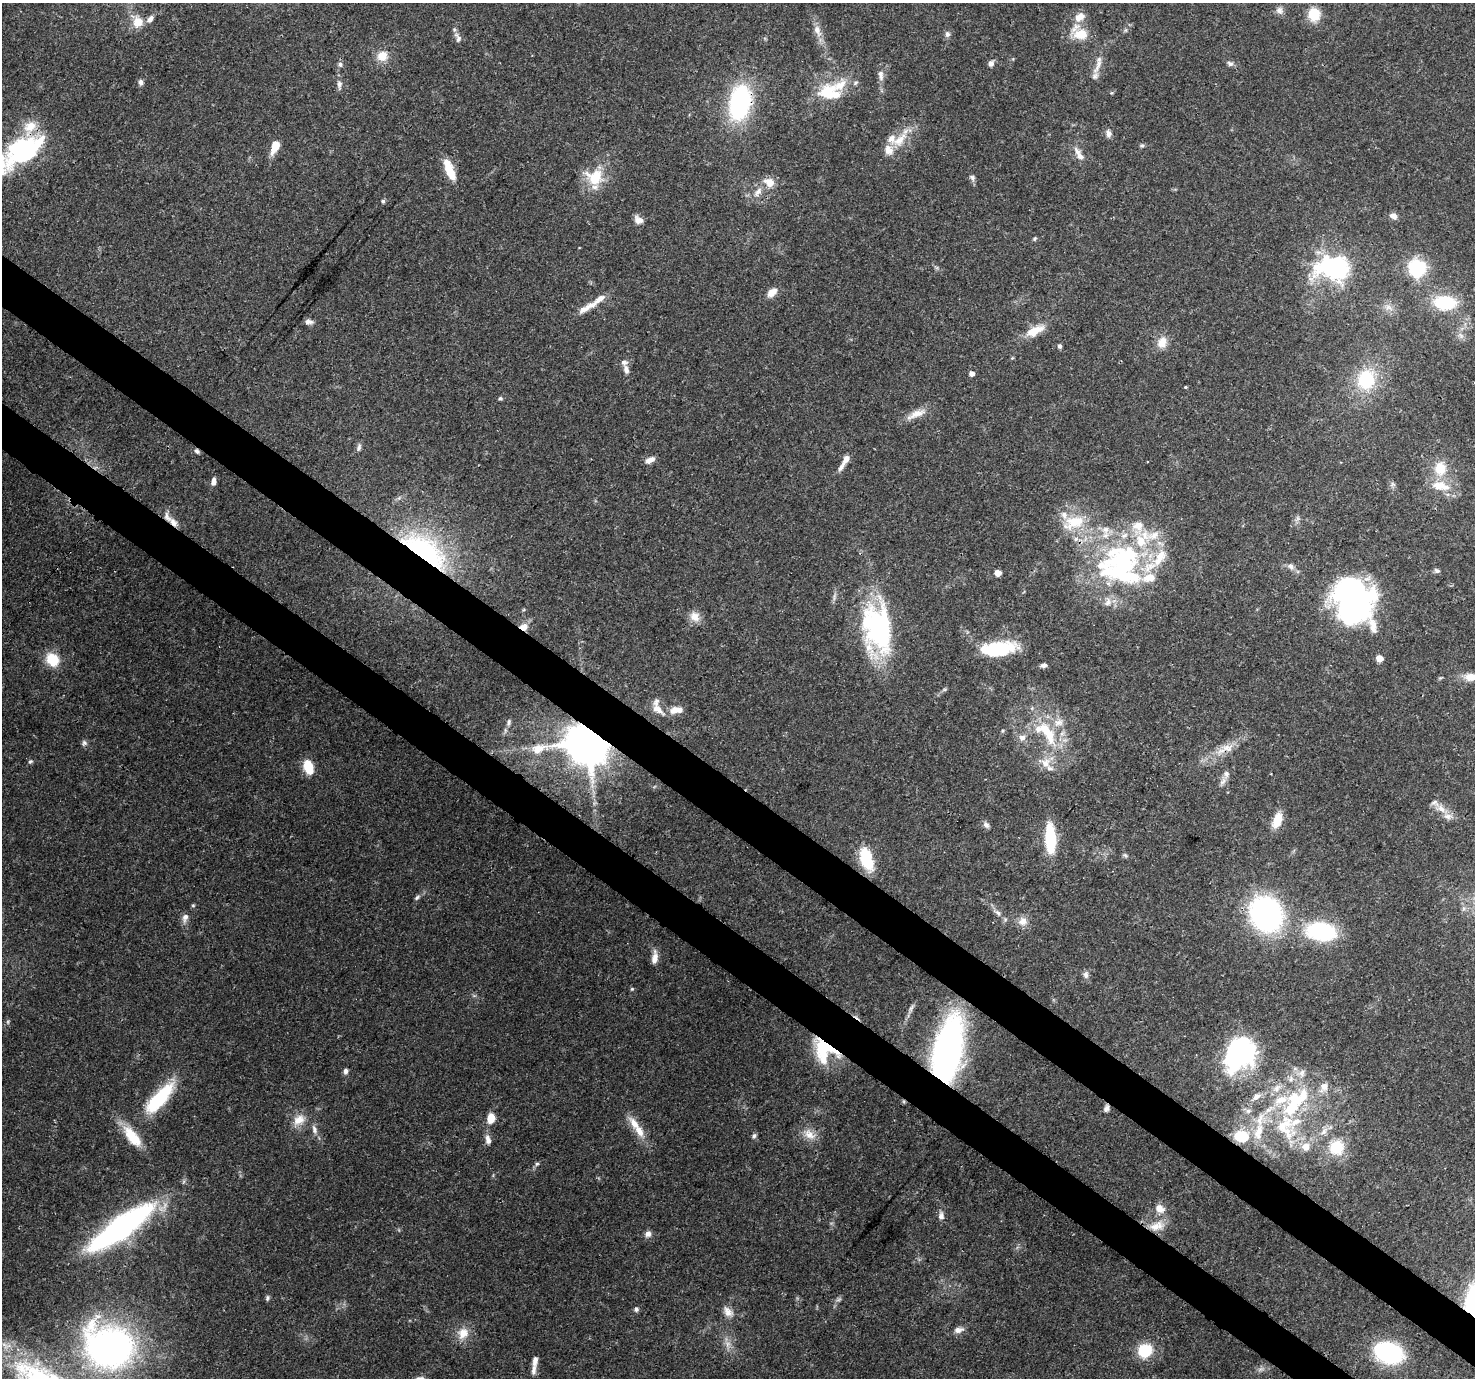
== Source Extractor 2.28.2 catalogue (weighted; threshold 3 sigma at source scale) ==
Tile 6 of 4 x 4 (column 2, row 2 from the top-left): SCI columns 1559-3031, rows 3089-4464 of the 6056 x 6107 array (HDU 1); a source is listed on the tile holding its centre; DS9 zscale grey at full resolution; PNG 1477 x 1380 px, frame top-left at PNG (2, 3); no overlay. Shown black and unused: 7% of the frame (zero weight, under 3 of 4 exposures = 8% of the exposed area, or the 3 px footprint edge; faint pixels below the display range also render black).
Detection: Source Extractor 2.28.2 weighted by HDU 2 'WHT'; one run over the whole footprint, this tile lists its part. Background 0.0865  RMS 0.0036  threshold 0.0162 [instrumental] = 3 sigma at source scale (4.5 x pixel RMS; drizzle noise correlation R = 1.50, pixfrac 1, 0.0396/0.0396 arcsec/px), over >= 5 px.
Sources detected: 200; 2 too faint to see at this stretch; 8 inside a brighter object's white glare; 1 cosmic-ray / hot-pixel residue — not listed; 40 inside a brighter listed object's ellipse — not listed separately; the other 149 listed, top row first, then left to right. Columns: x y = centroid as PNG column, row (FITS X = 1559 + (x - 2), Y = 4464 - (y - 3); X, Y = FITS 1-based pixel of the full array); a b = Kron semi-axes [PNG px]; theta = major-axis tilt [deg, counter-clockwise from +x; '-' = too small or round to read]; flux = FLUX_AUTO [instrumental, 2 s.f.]
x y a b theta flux
1279 10 11 9 -58 1.8
1314 14 14 12 87 8.4
1079 17 15 10 32 4.3
150 19 11 7 57 1.8
138 22 12 11 - 5.6
1126 30 7 4 89 0.57
817 31 19 9 -68 3.5
947 34 8 7 - 1.2
1081 34 21 14 0 7.5
458 38 15 7 -66 1.8
382 56 14 12 37 4.9
340 64 7 6 - 1.1
991 64 7 6 - 1.7
1230 64 9 6 -29 1.1
1098 65 26 7 67 3.7
881 75 16 7 -83 2.4
141 82 7 6 - 1.2
855 83 8 5 45 0.84
339 85 13 6 -89 1.7
829 93 28 18 -10 15
740 103 32 19 80 52
1108 133 10 7 -73 1.6
900 140 26 12 47 7.9
1142 145 6 5 - 0.68
275 147 12 6 66 7.1
24 150 45 23 33 55
1079 154 21 8 -60 3.3
449 170 16 12 -64 5.8
595 177 22 20 -15 13
972 178 8 6 -65 1.1
769 182 13 10 -28 4.4
758 192 15 8 57 2.9
383 201 5 5 - 0.71
1393 216 9 7 -36 2
638 220 11 8 -33 2.2
1035 239 6 4 56 0.5
1333 268 37 26 -3 47
1417 268 7 7 - 120
772 293 13 8 42 3.5
1445 303 21 13 -4 22
1389 307 13 7 -29 2.2
587 308 33 8 29 4.7
309 322 10 6 -4 1.5
1035 331 27 11 26 6.3
1461 336 10 6 -42 1.6
1162 342 16 12 62 4.4
1060 346 5 5 - 0.87
626 369 13 7 -72 2
972 374 4 4 - 2.1
1366 379 19 16 79 21
1474 383 3 2 - 0.35
1185 387 3 3 - 0.5
500 398 5 5 - 0.65
917 414 25 9 19 4.6
359 447 12 6 74 1.2
846 459 14 7 61 2.4
650 460 12 6 24 2.4
1440 469 18 15 -86 8.5
213 482 9 5 80 1.9
1445 487 14 9 -17 4.1
173 522 14 8 -52 3.1
1073 522 34 18 19 14
1138 527 20 16 77 6.7
1153 535 26 10 25 6.4
425 551 64 27 -37 63
1160 557 28 13 58 9.1
1125 565 65 29 -48 55
1290 566 10 7 -29 1.5
1437 571 9 5 -27 0.84
998 573 5 5 - 4.5
1108 602 12 8 62 2.3
1347 611 50 23 -57 48
695 616 14 12 -49 3.7
523 627 10 8 4 3.2
878 628 54 29 -80 67
1001 649 29 14 14 23
1379 658 5 5 - 4.7
52 659 14 11 -47 11
1044 665 7 5 4 1.2
1474 677 36 9 5 9.3
657 709 19 8 -39 3.6
674 710 13 9 30 3.3
508 722 10 6 74 1.3
1046 732 45 19 -49 21
1022 738 9 9 - 2.1
84 743 8 6 89 0.99
588 743 13 12 - 1900
1227 748 19 10 0 4.5
30 761 6 5 - 0.64
1045 763 20 14 -21 5.6
308 767 12 7 -72 12
1223 781 16 6 59 1.9
1441 809 16 10 -23 3.7
1277 820 17 9 69 6.8
986 825 9 7 -48 1.3
1050 838 28 9 -87 24
1125 855 6 5 - 0.66
866 859 26 12 -73 15
417 898 9 5 38 0.91
193 905 5 5 - 0.46
998 913 10 5 -41 1.5
1266 914 29 25 -52 87
185 918 12 8 74 2
1023 921 13 11 29 3.2
1321 931 23 14 -8 43
654 958 16 6 82 3.3
1086 975 10 7 88 1.5
632 989 5 4 - 0.46
911 1008 17 4 61 1.6
823 1046 27 19 -20 17
947 1051 42 19 79 180
1239 1054 38 28 72 54
346 1071 6 5 - 1.2
1291 1079 9 7 78 1.9
1324 1087 14 10 62 3.6
1303 1095 24 12 82 8.7
1256 1097 15 8 37 2.9
159 1098 44 15 49 25
1106 1108 8 6 65 1.3
1248 1111 9 6 15 1.4
491 1118 8 6 79 7.4
299 1120 18 13 41 5.1
634 1124 21 9 -55 5.5
1285 1127 42 31 -68 31
314 1130 13 6 -72 1.9
1324 1131 16 7 47 2.8
809 1134 20 12 -32 4.5
754 1136 7 5 54 0.9
1241 1136 17 14 -3 11
132 1137 30 12 -51 11
488 1139 13 7 -78 2.1
1336 1147 18 17 - 12
537 1164 6 5 - 0.68
1160 1209 13 10 -35 3.7
941 1216 10 7 87 1.8
1157 1226 22 12 14 6.1
121 1227 54 16 36 130
648 1234 8 8 - 1.7
267 1298 7 5 69 0.75
636 1309 6 6 - 0.93
728 1312 17 10 -45 3.2
958 1330 14 7 11 2.1
463 1333 17 14 52 5.5
728 1344 9 8 - 2.1
109 1347 40 33 -28 160
1145 1350 14 13 - 13
1388 1353 22 15 -18 49
534 1370 15 6 88 1.9
54 1378 14 10 -25 5.7
Overlapping masked pixels (flux is a lower limit): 11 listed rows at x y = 740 103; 173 522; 425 551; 1347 611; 523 627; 878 628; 588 743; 1227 748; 823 1046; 947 1051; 1106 1108
Isophote crosses this tile's border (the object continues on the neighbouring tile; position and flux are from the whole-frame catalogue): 4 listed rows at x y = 24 150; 1474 383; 1474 677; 54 1378